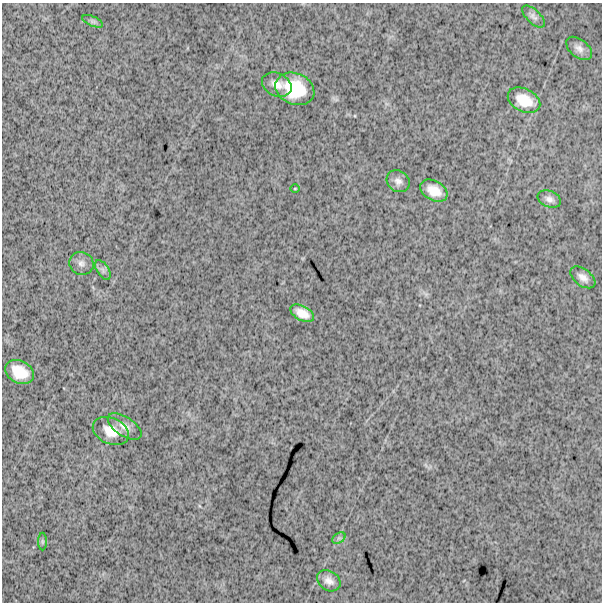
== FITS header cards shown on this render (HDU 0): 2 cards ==
NAXIS1  =                  600
NAXIS2  =                  600

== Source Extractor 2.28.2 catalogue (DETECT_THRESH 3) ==
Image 600 x 600 px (HDU 0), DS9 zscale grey, 1 PNG px = 1 image px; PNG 604 x 604 px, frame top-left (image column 1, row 600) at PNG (2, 3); each listed source drawn as its Kron ellipse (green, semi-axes under 4 px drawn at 4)
Background 1830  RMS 240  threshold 713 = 3 sigma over >= 5 px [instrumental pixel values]
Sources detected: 20; all 20 listed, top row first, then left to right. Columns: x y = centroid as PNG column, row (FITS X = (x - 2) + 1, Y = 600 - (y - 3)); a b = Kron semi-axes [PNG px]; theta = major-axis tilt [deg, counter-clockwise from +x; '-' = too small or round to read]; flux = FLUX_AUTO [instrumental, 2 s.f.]
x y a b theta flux
534 17 14 6 -43 65000
93 21 11 5 -23 39000
579 48 15 8 -39 94000
277 85 15 11 -25 160000
295 89 20 15 -23 650000
524 100 17 11 -26 310000
398 181 12 10 -37 94000
295 188 5 3 - 13000
434 191 14 9 -30 230000
549 199 12 8 -21 83000
81 263 12 11 - 95000
103 270 11 6 -57 60000
583 277 14 8 -37 110000
302 313 13 7 -27 180000
19 372 15 11 -28 350000
125 426 19 9 -33 140000
111 431 19 13 -25 270000
339 538 7 4 33 33000
42 541 9 4 -90 29000
329 581 12 9 -36 110000